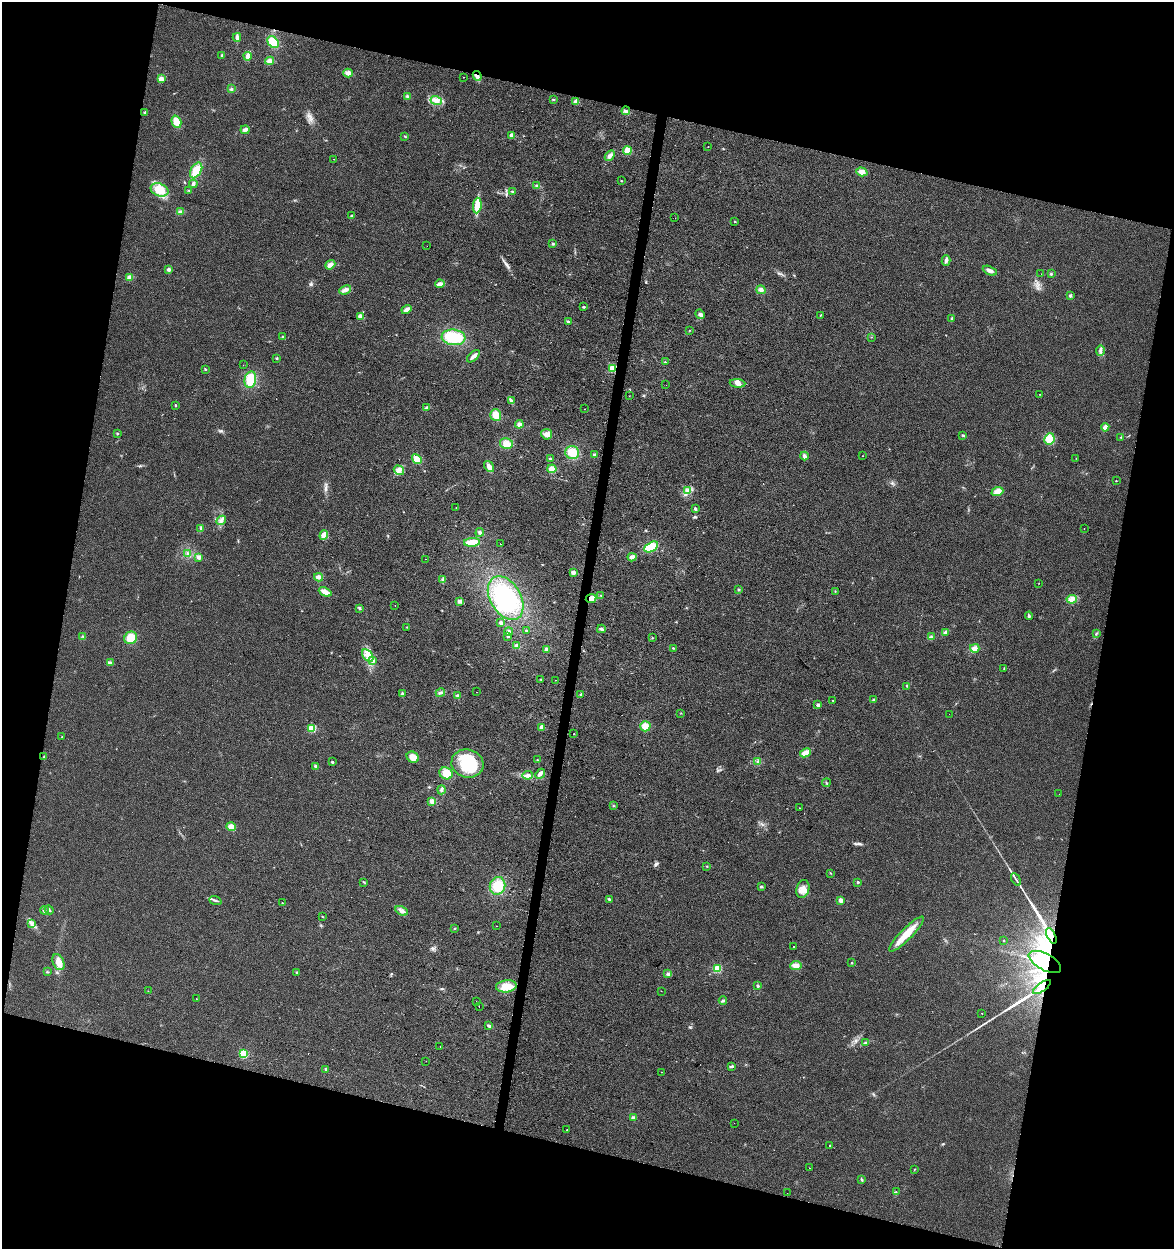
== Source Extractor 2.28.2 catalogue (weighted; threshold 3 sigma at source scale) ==
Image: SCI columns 285-4970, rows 1-4988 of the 5193 x 4995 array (HDU 1 of 3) = the unmasked area's bounding box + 8 px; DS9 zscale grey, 4 x 4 block average (1 PNG px = mean of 4 x 4 image px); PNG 1176 x 1251 px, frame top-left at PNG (2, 2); each listed source drawn as its Kron ellipse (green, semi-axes under 4 px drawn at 4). Shown black and unused: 28% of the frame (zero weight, under 2 of 3 exposures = <1% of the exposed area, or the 3 px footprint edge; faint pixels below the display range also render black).
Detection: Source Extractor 2.28.2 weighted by HDU 2 'WHT'. Background 0.017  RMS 0.0078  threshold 0.035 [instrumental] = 3 sigma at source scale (4.5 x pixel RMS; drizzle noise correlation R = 1.50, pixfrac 1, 0.0396/0.0396 arcsec/px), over >= 5 px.
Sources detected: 262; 2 too faint to see at this stretch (4 x 4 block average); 6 inside a brighter object's white glare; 9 cosmic-ray / hot-pixel residue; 2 long thin detections or spike segments (spike, bleed or trail) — neither listed nor drawn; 1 inside a brighter listed object's ellipse — not listed separately; the other 242 listed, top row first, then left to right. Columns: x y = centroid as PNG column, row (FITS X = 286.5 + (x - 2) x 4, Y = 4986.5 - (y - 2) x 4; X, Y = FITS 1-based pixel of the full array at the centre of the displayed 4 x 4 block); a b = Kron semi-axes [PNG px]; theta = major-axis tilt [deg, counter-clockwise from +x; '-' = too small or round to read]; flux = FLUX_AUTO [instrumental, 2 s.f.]
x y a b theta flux
237 37 4 3 - 18
273 42 6 5 - 71
222 55 3 2 - 5.4
248 56 4 3 - 23
270 61 4 3 - 19
348 73 5 3 - 25
477 76 5 2 - 12
464 77 2 2 - 1.9
161 79 2 2 - 120
231 89 2 2 - 3.2
407 96 3 2 - 5.3
553 99 3 2 - 3.1
436 101 6 4 -16 22
576 101 4 3 - 18
626 111 4 3 - 9.7
145 112 3 2 - 7.2
176 122 6 4 -73 47
245 130 4 3 - 13
511 135 2 2 - 54
405 136 2 2 - 3.6
708 147 2 2 - 1.2
627 151 4 4 - 52
610 155 6 3 45 19
334 159 2 2 - 3.5
196 170 8 5 59 63
862 172 6 4 -18 27
621 181 2 2 - 4.5
193 184 4 3 - 13
537 185 4 3 - 7.2
160 190 9 6 -23 87
189 190 2 2 - 2.2
512 191 3 2 - 5.1
477 206 8 4 84 74
180 212 3 3 - 9.5
352 216 3 2 - 5.1
675 218 2 2 - 6.9
735 222 2 2 - 2.8
553 244 3 2 - 5.4
427 246 2 2 - 0.78
946 261 5 3 - 14
330 265 5 4 - 24
169 269 2 2 - 51
990 271 7 3 -24 22
1041 274 2 2 - 0.72
1051 274 3 2 - 2.5
130 277 4 4 - 18
440 284 4 2 - 26
345 290 6 3 21 19
761 290 5 3 - 14
1070 295 3 2 - 7.6
584 307 2 2 - 5.4
406 309 5 3 - 23
700 314 5 4 - 13
820 315 3 2 - 2.6
360 317 2 2 - 84
952 319 3 2 - 4.9
568 321 3 2 - 6.6
690 330 2 2 - 1.6
283 337 3 2 - 3.1
454 337 12 8 -5 160
871 337 2 2 - 1.4
1100 351 5 3 - 12
473 356 8 3 41 18
277 358 2 2 - 4.2
665 362 2 2 - 1.8
243 365 2 2 - 0.6
613 368 2 2 - 330
205 369 2 2 - 3.6
250 379 8 5 78 95
737 383 8 3 -4 15
666 385 2 2 - 0.63
1040 394 2 2 - 1.8
629 396 2 2 - 1
511 400 2 2 - 2.7
175 405 2 2 - 7.8
427 408 4 3 - 8.5
584 409 2 2 - 0.93
496 415 6 5 - 45
519 424 4 3 - 13
1105 427 4 3 - 27
117 434 2 2 - 2.2
547 434 5 5 - 20
963 435 3 2 - 4.4
1121 437 2 2 - 2.9
1049 439 6 5 - 48
506 444 6 5 - 34
572 453 7 6 - 66
595 455 3 3 - 7.8
804 456 4 3 - 12
863 456 2 2 - 1.7
1076 458 2 2 - 1.2
417 459 5 4 - 37
550 459 3 2 - 4.3
489 467 6 4 -55 24
552 469 4 4 - 30
399 470 5 4 - 18
1116 481 2 2 - 4.8
687 491 2 2 - 2.8
997 492 6 4 21 29
456 507 2 2 - 1.2
695 509 3 3 - 6.9
221 520 5 4 - 14
201 528 3 2 - 3.9
1084 528 2 2 - 5.4
480 532 4 3 - 13
324 535 5 4 - 39
472 542 8 4 4 62
500 544 2 2 - 1.2
651 547 7 4 30 100
187 554 2 2 - 2.7
199 557 3 3 - 14
632 557 4 3 - 20
425 559 2 2 - 1.8
573 572 4 3 - 16
318 577 4 3 - 21
443 580 2 2 - 2.4
1039 583 2 2 - 1.2
738 589 2 2 - 4
835 591 2 2 - 1.9
325 592 7 3 -24 37
601 595 2 2 - 2.6
506 598 24 15 -59 310
591 598 5 4 - 44
1072 599 5 4 - 21
459 601 3 3 - 13
395 606 2 2 - 1.1
360 608 3 2 - 4.8
1029 616 4 2 - 6.1
501 623 3 2 - 15
407 627 2 2 - 2.4
601 629 4 2 - 13
509 631 4 3 - 13
527 631 2 2 - 5.4
945 633 3 3 - 7.6
1096 633 2 2 - 2.1
83 636 2 2 - 3.7
508 637 2 2 - 5.8
931 637 3 2 - 5.9
131 638 6 6 - 65
652 638 2 2 - 1.9
516 646 4 3 - 12
673 648 3 2 - 3.9
975 648 4 4 - 26
547 650 3 3 - 18
368 655 7 4 -50 30
373 661 2 2 - 2.4
110 663 4 2 - 12
1004 668 3 2 - 1.9
541 679 2 2 - 3.8
556 680 2 2 - 1.1
907 686 2 2 - 2.7
476 692 2 2 - 3.3
440 693 5 2 - 7.7
402 694 4 2 - 7.5
581 694 4 2 - 6
458 696 3 3 - 12
833 700 2 2 - 2.4
873 700 3 3 - 5.3
818 705 3 3 - 9.1
681 713 2 2 - 1.8
949 714 2 2 - 1.7
645 726 5 5 - 39
542 727 3 3 - 20
311 728 2 2 - 260
574 734 2 2 - 3.7
62 737 2 2 - 1.8
805 753 6 3 26 40
44 757 3 2 - 2.7
413 757 6 5 - 38
537 760 2 2 - 1.9
758 761 3 2 - 4.6
332 762 3 2 - 5.6
467 763 16 14 -17 210
316 766 3 3 - 11
446 773 7 5 -29 56
540 774 5 3 - 18
528 775 5 4 - 15
826 783 4 2 - 5.1
441 790 4 2 - 7.4
1059 794 2 2 - 1.2
432 801 4 4 - 13
613 805 2 2 - 1.5
800 808 2 2 - 3
231 827 4 4 - 28
707 866 2 2 - 1.9
830 873 2 2 - 1.6
1016 879 7 2 -60 8.1
364 882 2 2 - 2.6
858 882 2 2 - 14
498 886 9 7 74 110
761 887 3 2 - 5.2
803 889 9 6 72 35
609 899 3 2 - 4.6
215 900 6 2 -21 9.1
841 900 2 2 - 72
282 903 2 2 - 1.7
44 910 4 2 - 19
49 910 5 2 - 7.3
402 911 6 3 -27 22
323 917 2 2 - 2
32 924 2 2 - 4
497 926 2 2 - 17
455 928 2 2 - 2.2
906 934 24 6 45 91
1051 936 8 3 -64 24
1004 940 2 2 - 4.7
794 946 2 2 - 5.8
58 962 8 5 -64 37
1045 962 18 8 -28 110
851 963 2 2 - 3
796 965 5 4 - 26
717 969 2 2 - 340
47 972 3 2 - 3
297 972 2 2 - 7.4
668 974 3 3 - 7.3
506 986 10 6 6 71
757 986 3 2 - 4.5
1042 987 10 3 35 39
148 991 2 2 - 1.2
661 991 2 2 - 4.4
196 999 2 2 - 1.4
723 1001 4 3 - 8.1
477 1002 2 2 - 25
479 1006 2 2 - 17
982 1013 2 2 - 1.7
489 1026 4 2 - 9.6
865 1043 4 2 - 6.8
440 1046 2 2 - 12
244 1054 2 2 - 380
426 1061 2 2 - 2.6
732 1066 4 2 - 12
326 1070 2 2 - 1.6
662 1072 2 2 - 1
634 1118 2 2 - 68
734 1123 2 2 - 2.9
567 1129 2 2 - 1.7
829 1146 2 2 - 2.4
809 1168 2 2 - 1.2
915 1169 2 2 - 1.9
862 1180 3 2 - 4.4
896 1192 2 2 - 3
787 1193 2 2 - 0.99
Overlapping masked pixels (flux is a lower limit): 6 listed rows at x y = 477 76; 613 368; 591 598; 1051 936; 1045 962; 1042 987
Diffuse or blended objects may show on this block-average render without a row.